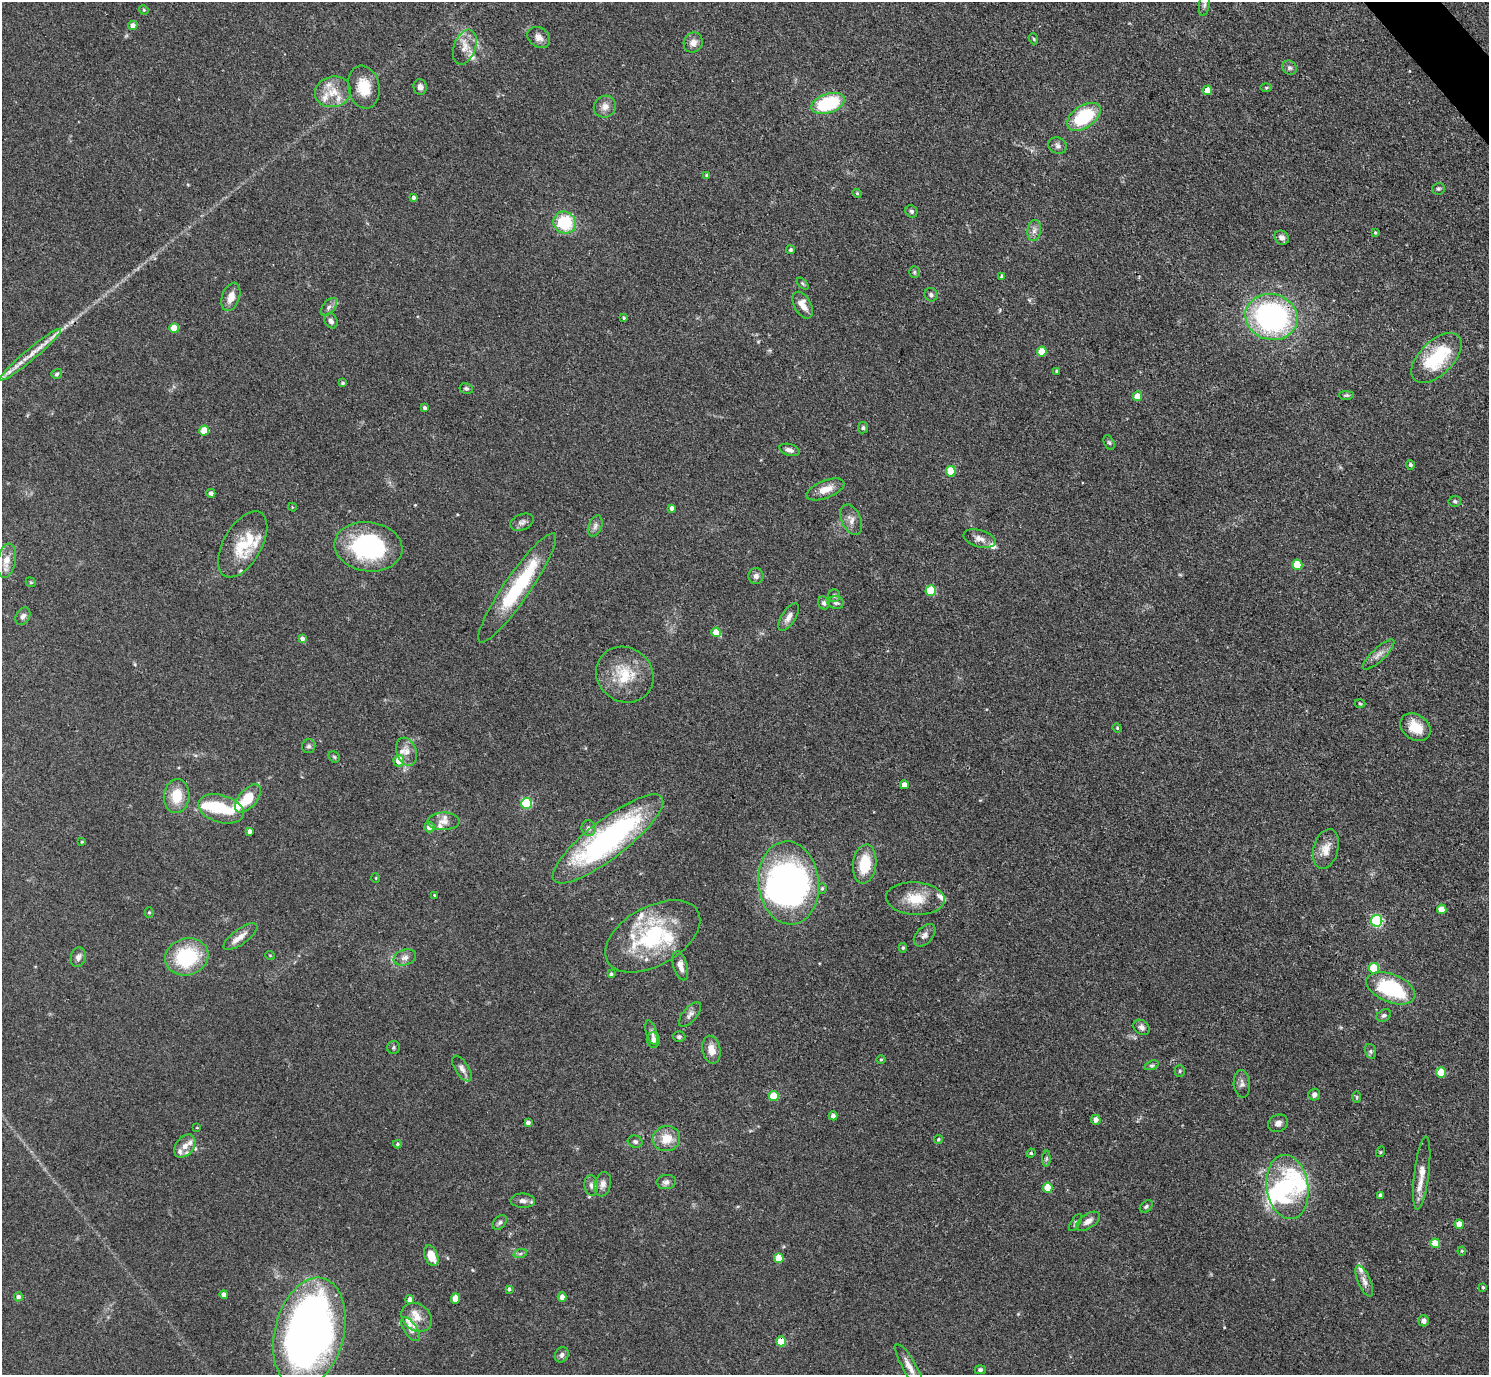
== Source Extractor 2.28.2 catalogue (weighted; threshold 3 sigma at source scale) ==
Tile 10 of 4 x 4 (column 2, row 3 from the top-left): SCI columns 1491-2977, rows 1673-3045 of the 5954 x 5950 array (HDU 1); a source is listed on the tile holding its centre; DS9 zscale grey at full resolution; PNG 1491 x 1377 px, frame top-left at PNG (2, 2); each listed source drawn as its Kron ellipse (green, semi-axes under 4 px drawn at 4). Shown black and unused: <1% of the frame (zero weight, under 3 of 4 exposures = <1% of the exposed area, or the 3 px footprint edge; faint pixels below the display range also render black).
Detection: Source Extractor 2.28.2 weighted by HDU 2 'WHT'; one run over the whole footprint, this tile lists its part. Background 0.0816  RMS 0.0057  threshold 0.0256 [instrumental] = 3 sigma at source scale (4.5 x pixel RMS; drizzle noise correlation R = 1.50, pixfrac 1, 0.05/0.05 arcsec/px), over >= 5 px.
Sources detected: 217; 4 inside a brighter object's white glare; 1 long thin detection or spike segment (spike, bleed or trail) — neither listed nor drawn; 27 inside a brighter listed object's ellipse — not listed separately; the other 185 listed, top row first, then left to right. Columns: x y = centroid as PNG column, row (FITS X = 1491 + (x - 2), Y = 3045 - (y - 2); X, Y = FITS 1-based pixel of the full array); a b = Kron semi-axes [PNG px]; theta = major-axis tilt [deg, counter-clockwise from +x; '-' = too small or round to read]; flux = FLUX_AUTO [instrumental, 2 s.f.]
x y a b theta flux
1204 4 12 5 81 1.6
144 10 5 4 - 0.55
133 25 5 4 - 2.8
539 37 12 9 -37 3.5
1034 39 5 3 - 0.61
693 43 10 9 - 3.8
465 47 18 11 70 6.7
1290 68 7 6 - 1.4
364 87 21 15 -80 13
420 87 8 6 -81 2.4
1266 88 5 3 - 0.67
1208 90 5 4 - 8.1
333 92 18 15 14 9.7
828 103 17 9 18 40
605 107 11 10 - 4
1084 117 19 11 34 34
1058 146 9 7 -27 2.1
707 176 4 4 - 1.2
1438 189 6 5 - 1.1
857 193 5 4 - 0.7
413 197 3 3 - 1.4
911 211 6 5 - 1.1
565 223 11 10 - 26
1034 230 11 6 82 2.6
1375 233 4 3 - 0.6
1282 238 8 6 -37 2.3
791 250 4 4 - 1
914 272 6 5 - 0.87
1002 276 4 4 - 1.2
803 284 7 4 -45 0.82
931 295 7 6 - 1.4
231 297 15 8 71 5.4
803 305 14 8 -61 5.2
329 307 10 6 50 2.4
1271 317 26 23 -14 110
624 318 4 4 - 0.81
331 321 8 6 -58 2.1
174 328 5 5 - 13
1042 352 5 5 - 14
30 354 40 5 40 8.4
1436 358 31 17 45 34
1057 371 3 3 - 0.93
57 374 6 4 35 1.1
343 383 4 3 - 0.87
466 388 7 5 -10 1.1
1346 395 7 4 -2 0.96
1137 396 5 5 - 7.3
425 408 4 4 - 1
863 428 5 5 - 1.2
204 431 5 5 - 16
1109 443 7 5 -62 1
790 450 10 5 -17 2.4
1410 465 4 4 - 1.1
951 471 5 5 - 18
825 489 20 8 21 7.2
211 493 4 4 - 1.4
1455 501 6 5 - 1.1
292 507 4 3 - 0.42
672 508 4 4 - 1.9
851 520 16 9 -67 4
522 522 12 8 22 2.3
595 526 11 6 68 2.2
980 539 16 8 -16 4
243 544 36 19 60 19
368 547 34 24 -8 67
6 561 17 9 78 6.1
1297 565 5 5 - 21
756 576 8 7 - 2.2
31 582 5 4 - 0.68
517 588 66 13 55 45
931 591 5 5 - 24
834 595 6 6 - 1.3
824 603 6 5 - 1.3
836 603 8 6 -11 1.5
23 616 9 6 59 1.9
789 617 16 7 59 3.5
716 632 5 4 - 8.8
302 639 4 4 - 1.9
1378 655 21 6 43 4.1
625 675 30 27 -37 21
1360 703 5 3 - 0.59
1415 727 16 12 -36 11
1117 728 5 4 - 0.58
309 746 7 6 - 1.4
406 752 15 10 -70 4.7
334 757 6 5 - 0.8
399 761 6 5 - 7.8
904 785 4 4 - 4
177 796 17 13 84 13
248 798 17 9 49 15
527 803 5 5 - 43
221 809 23 13 -17 18
444 821 16 9 0 4.2
430 827 5 5 - 4.3
589 828 8 7 - 2.2
250 831 4 4 - 2
608 839 68 19 38 140
82 842 3 3 - 0.59
1326 849 20 12 75 6.7
865 864 20 11 83 18
376 878 5 3 - 0.44
789 883 41 30 -84 170
822 888 5 4 - 0.85
435 895 3 3 - 0.63
915 899 29 16 -4 14
1442 909 5 4 - 7.1
149 912 5 4 - 0.72
1377 921 6 5 - 68
925 935 13 8 47 2.9
653 936 52 29 29 56
240 937 20 7 36 5.1
903 948 5 4 - 0.85
270 955 5 3 - 0.43
78 957 10 7 73 2.5
187 957 22 18 15 39
405 957 11 7 18 2.9
680 966 15 7 -73 4.7
1374 968 5 5 - 17
611 974 4 4 - 0.9
1391 988 26 14 -22 44
690 1014 15 7 50 2.7
1384 1015 8 5 29 1.2
1142 1027 9 7 -39 2.2
652 1033 12 5 -72 2.1
679 1037 6 5 - 1.1
653 1040 7 6 - 2.3
393 1047 6 6 - 1.1
711 1050 14 9 -79 5.7
1370 1051 7 5 -73 1.2
881 1059 5 3 - 0.55
1151 1065 7 4 17 1.1
462 1068 14 6 -58 2.8
1180 1071 5 5 - 0.75
1441 1073 5 5 - 16
1242 1084 14 8 -85 2.8
1314 1095 6 5 - 2.4
774 1096 5 5 - 18
1357 1097 6 4 -89 0.79
833 1116 4 4 - 1.8
1096 1120 5 5 - 3.4
528 1123 4 4 - 1.8
1278 1123 10 8 26 2.8
197 1128 4 2 - 0.34
666 1139 14 12 18 9.3
938 1139 4 4 - 0.8
635 1142 7 6 - 1.5
397 1144 4 3 - 0.78
185 1146 13 9 51 4.2
1380 1152 5 3 - 0.53
1031 1153 4 4 - 0.66
1046 1159 8 4 90 1
1422 1173 37 7 83 8.2
666 1182 10 7 5 2.6
603 1184 12 8 76 3.1
591 1185 10 6 -83 2.2
1287 1187 32 21 -82 38
1048 1188 5 5 - 14
1380 1195 4 3 - 1.4
523 1201 12 7 -2 2.8
1146 1206 7 5 40 1.2
1088 1221 13 7 34 3.5
500 1222 8 6 49 1.4
1075 1222 10 4 56 1.1
1459 1224 5 4 - 6
1435 1243 5 5 - 10
1462 1251 4 4 - 0.63
520 1254 7 4 19 1
431 1256 11 6 -67 11
779 1258 5 5 - 16
1364 1281 17 6 -67 3.7
1483 1287 4 3 - 0.77
509 1289 4 3 - 0.89
224 1295 4 4 - 2.7
18 1297 4 4 - 1.8
562 1297 4 4 - 4.3
455 1298 5 4 - 6.9
410 1300 4 4 - 3.5
417 1317 16 13 -38 7.7
1424 1321 5 5 - 3
410 1329 13 6 -57 3.2
309 1333 56 34 76 390
781 1341 5 5 - 18
562 1355 8 6 59 1.9
909 1366 25 6 -60 5.3
980 1370 5 4 - 1.2
Overlapping masked pixels (flux is a lower limit): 2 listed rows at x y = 1271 317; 781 1341